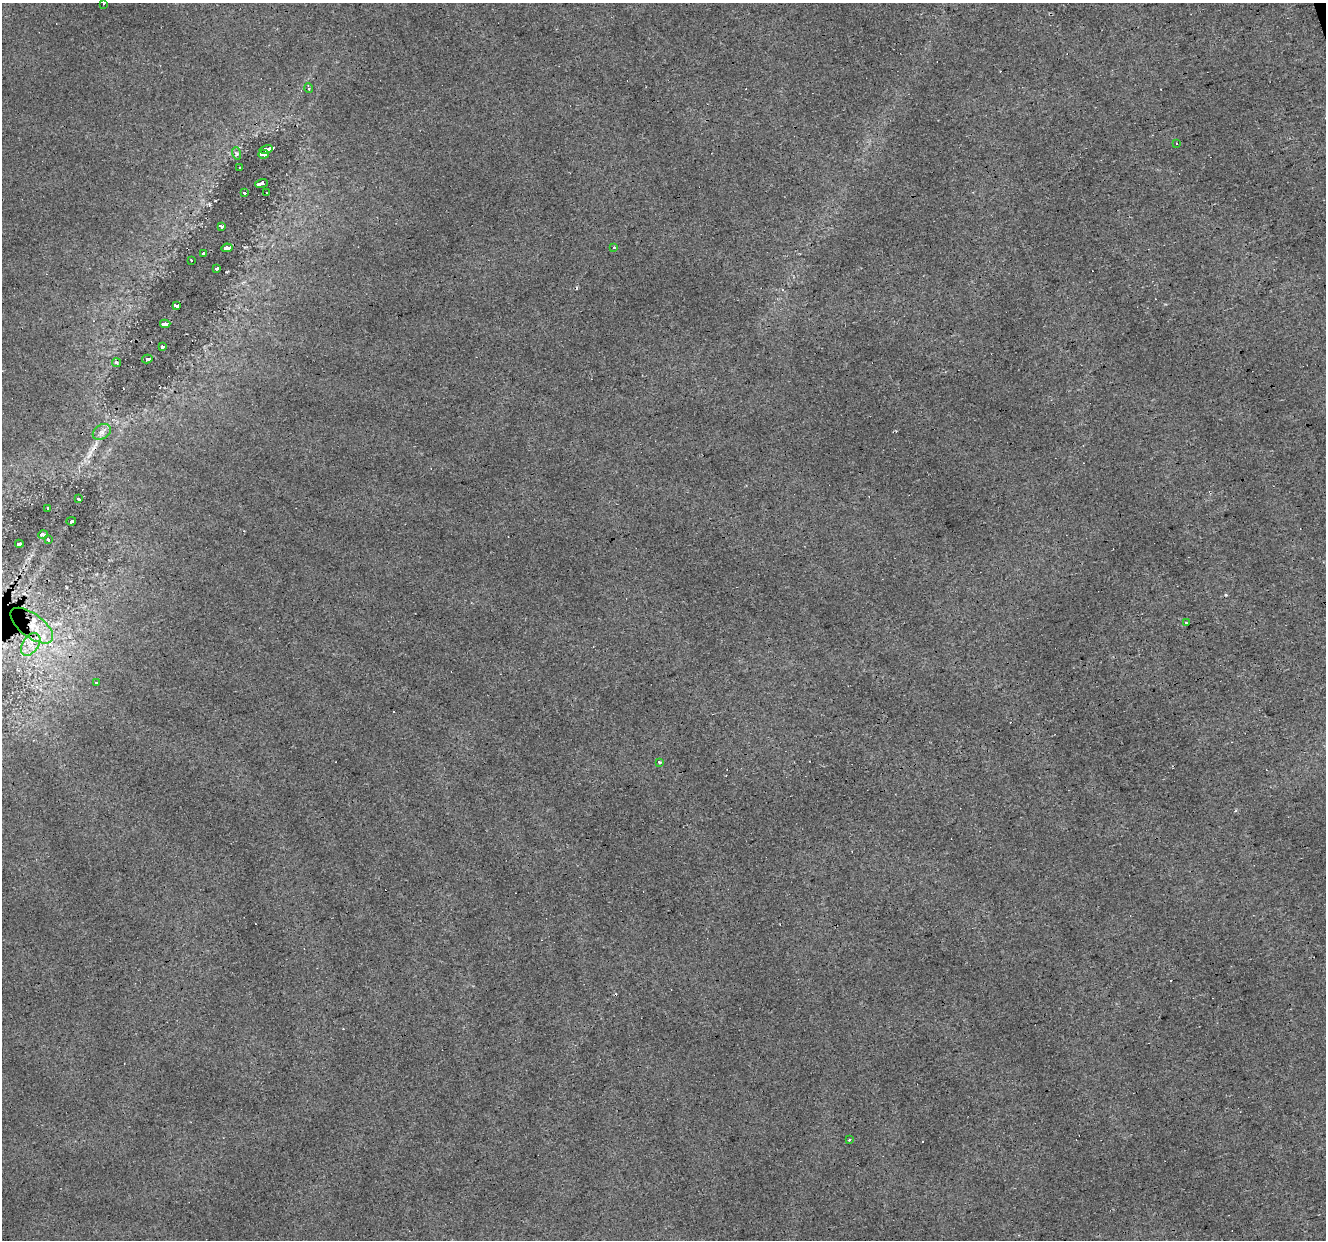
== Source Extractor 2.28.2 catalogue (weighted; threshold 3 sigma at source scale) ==
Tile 10 of 4 x 4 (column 2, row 3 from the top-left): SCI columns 1325-2648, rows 1292-2529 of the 5297 x 5113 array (HDU 1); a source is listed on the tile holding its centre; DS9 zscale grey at full resolution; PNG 1328 x 1242 px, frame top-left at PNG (2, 3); each listed source drawn as its Kron ellipse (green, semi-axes under 4 px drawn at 4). Shown black and unused: <1% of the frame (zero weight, under 2 of 3 exposures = <1% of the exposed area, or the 3 px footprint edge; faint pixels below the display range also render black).
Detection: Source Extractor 2.28.2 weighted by HDU 2 'WHT'; one run over the whole footprint, this tile lists its part. Background 0.0371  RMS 0.0065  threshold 0.0291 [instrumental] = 3 sigma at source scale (4.5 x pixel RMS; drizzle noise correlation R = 1.50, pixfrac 1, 0.0396/0.0396 arcsec/px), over >= 5 px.
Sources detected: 48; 11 cosmic-ray / hot-pixel residue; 1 long thin detection or spike segment (spike, bleed or trail) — neither listed nor drawn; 2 inside a brighter listed object's ellipse — not listed separately; the other 34 listed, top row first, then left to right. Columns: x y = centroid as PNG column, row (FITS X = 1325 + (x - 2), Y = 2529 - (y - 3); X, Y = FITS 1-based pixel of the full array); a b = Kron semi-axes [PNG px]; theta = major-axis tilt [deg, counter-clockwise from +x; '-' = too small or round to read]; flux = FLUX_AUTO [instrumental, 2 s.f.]
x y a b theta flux
103 3 3 3 - 5.1
309 88 5 3 - 2.5
1177 143 3 2 - 0.7
266 149 6 4 14 150
236 153 6 4 -71 1.1
263 154 5 3 - 160
240 168 3 2 - 0.78
262 183 6 3 18 23
244 192 3 3 - 12
267 193 3 2 - 0.6
222 226 4 4 - 56
614 247 3 3 - 1.5
227 248 5 4 - 35
203 254 3 3 - 13
191 260 2 2 - 0.57
216 268 4 3 - 12
176 306 4 3 - 150
165 324 5 3 - 150
162 347 3 3 - 2.3
147 359 5 3 - 46
116 363 5 3 - 0.74
102 432 10 7 34 2.9
79 499 3 3 - 9.9
48 508 3 3 - 1.9
71 521 5 3 - 11
43 535 5 3 - 220
48 539 3 3 - 3.7
19 544 4 3 - 1.4
1186 623 3 2 - 2
32 626 25 11 -37 15
31 644 12 8 55 6.1
96 683 3 3 - 8.4
660 762 3 2 - 0.82
849 1140 4 3 - 0.63
Overlapping masked pixels (flux is a lower limit): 1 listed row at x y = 32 626
Isophote crosses this tile's border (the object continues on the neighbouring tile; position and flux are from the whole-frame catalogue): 1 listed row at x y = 103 3